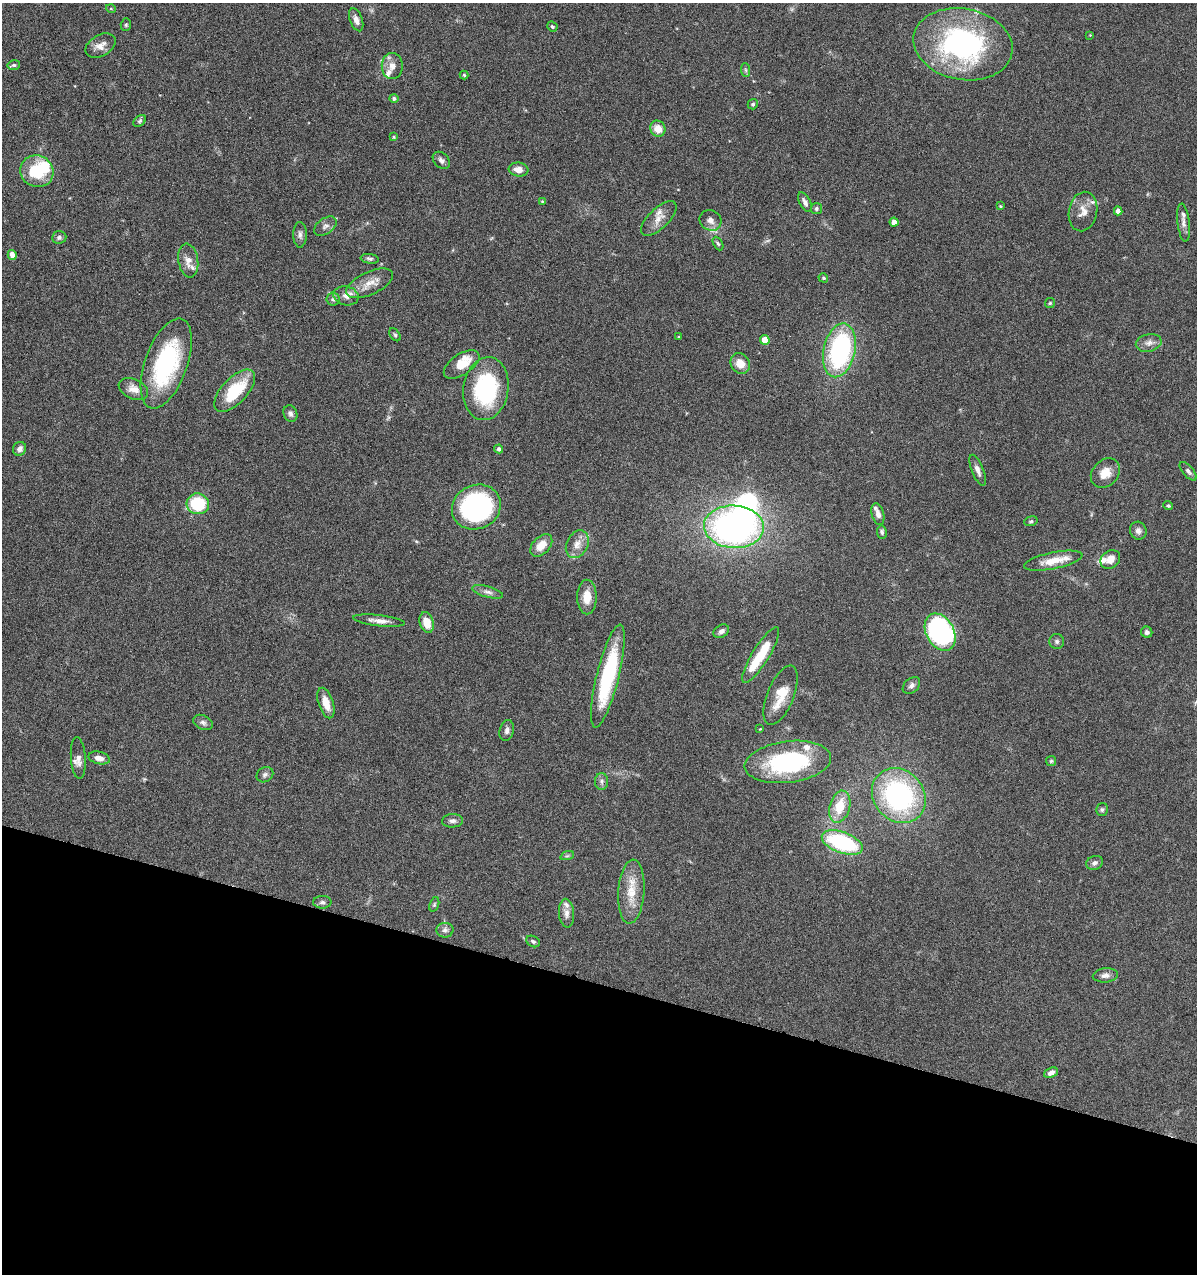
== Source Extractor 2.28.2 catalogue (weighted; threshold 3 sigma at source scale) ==
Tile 15 of 4 x 4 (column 3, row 4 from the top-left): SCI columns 2514-3708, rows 1-1272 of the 5147 x 5088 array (HDU 1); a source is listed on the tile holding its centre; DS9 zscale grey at full resolution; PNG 1199 x 1276 px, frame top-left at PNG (2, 3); each listed source drawn as its Kron ellipse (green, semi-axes under 4 px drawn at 4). Shown black and unused: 23% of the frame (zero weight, under 4 of 8 exposures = <1% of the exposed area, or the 3 px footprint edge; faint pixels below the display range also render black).
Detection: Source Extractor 2.28.2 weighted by HDU 2 'WHT'; one run over the whole footprint, this tile lists its part. Background 0.0995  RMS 0.0049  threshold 0.0201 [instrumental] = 3 sigma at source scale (4.09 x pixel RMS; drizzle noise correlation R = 1.36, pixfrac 0.8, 0.05/0.05 arcsec/px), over >= 5 px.
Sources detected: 127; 1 too faint to see at this stretch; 3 inside a brighter object's white glare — neither listed nor drawn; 16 inside a brighter listed object's ellipse — not listed separately; the other 107 listed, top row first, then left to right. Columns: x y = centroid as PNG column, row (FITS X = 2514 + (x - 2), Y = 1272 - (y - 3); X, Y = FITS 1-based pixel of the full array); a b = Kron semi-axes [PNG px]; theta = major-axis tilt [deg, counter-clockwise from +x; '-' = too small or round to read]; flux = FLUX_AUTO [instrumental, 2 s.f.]
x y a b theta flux
111 9 5 3 - 0.35
356 20 12 6 -70 2.5
126 25 6 5 - 0.69
552 26 5 4 - 0.74
1090 35 3 3 - 0.28
963 44 50 35 -10 87
100 46 16 10 29 3.8
14 65 6 5 - 0.82
392 66 13 10 90 3.3
746 70 7 4 -88 0.83
464 75 4 4 - 0.54
394 98 4 4 - 0.99
753 104 5 5 - 0.77
140 121 7 5 41 0.83
658 129 8 7 - 5.1
394 137 4 3 - 0.42
441 160 10 7 -44 1.7
518 170 10 7 -7 3.9
37 171 17 15 -31 19
542 201 4 3 - 0.36
805 202 11 5 -61 1.8
1000 206 4 3 - 0.41
816 208 5 5 - 0.75
1083 211 20 14 79 5.1
1118 211 4 4 - 2.9
659 218 22 10 43 4.4
710 220 11 10 - 2.5
894 222 4 4 - 3.3
1183 223 19 6 -83 2.3
325 226 12 7 34 2
300 235 13 6 -90 1.7
59 237 7 6 - 1.2
718 243 7 4 -62 0.74
12 255 5 4 - 2.6
370 259 9 4 -8 1
188 261 17 10 -81 4
823 278 5 4 - 0.64
369 283 25 11 25 6.1
346 296 12 9 -11 3
333 299 6 6 - 1
1050 303 5 4 - 0.55
395 335 7 4 -54 0.75
679 337 3 3 - 0.46
765 340 5 4 - 8.6
1149 343 13 8 12 2.5
839 350 27 16 78 66
740 363 11 9 -59 5.4
166 364 47 21 70 48
462 364 20 10 34 7.6
133 389 15 9 -24 3.7
486 389 31 22 81 45
235 391 26 12 47 20
290 414 8 6 -68 1.3
20 449 7 6 - 2.1
499 449 4 4 - 1.1
978 470 16 6 -68 2.3
1188 471 11 5 -49 1.3
1105 473 16 13 46 5.6
198 504 11 10 - 22
1168 506 5 4 - 0.6
476 507 25 22 25 82
878 514 11 6 -75 2
1031 521 7 4 18 0.71
734 527 30 21 -3 150
1138 531 9 8 - 1.9
882 532 7 5 -81 0.94
577 544 15 10 63 4.2
541 545 13 8 46 5.1
1110 560 10 8 40 4
1053 561 29 8 11 7.2
488 592 16 5 -15 1.9
587 597 17 9 -90 6.4
379 621 26 5 -6 3.4
427 622 10 7 -75 6.2
721 631 8 6 32 1.7
940 632 20 14 -61 100
1147 632 5 5 - 1.1
1057 641 7 7 - 1.2
761 655 32 8 58 15
608 676 53 11 76 42
911 685 10 7 43 1.6
781 695 31 13 68 11
326 703 16 7 -72 5.7
203 722 10 7 -25 1.6
760 729 3 3 - 0.33
507 730 10 7 76 1.6
78 758 21 7 -86 2.8
99 758 11 6 -13 2.9
1051 761 5 5 - 0.62
788 762 43 20 7 54
265 775 9 7 33 1.5
602 781 8 6 -90 1.4
899 796 29 25 -50 73
840 807 16 10 75 9.9
1102 810 6 6 - 0.89
453 821 10 6 4 1.5
842 842 21 10 -20 45
567 856 7 4 18 0.87
1095 863 8 6 22 1.4
631 892 32 13 86 9.9
322 902 9 6 1 1.2
434 904 7 4 71 0.69
567 913 14 7 -86 2.7
445 930 8 7 - 1.6
533 941 7 5 -28 0.87
1105 975 12 7 5 2.1
1051 1073 7 5 24 2